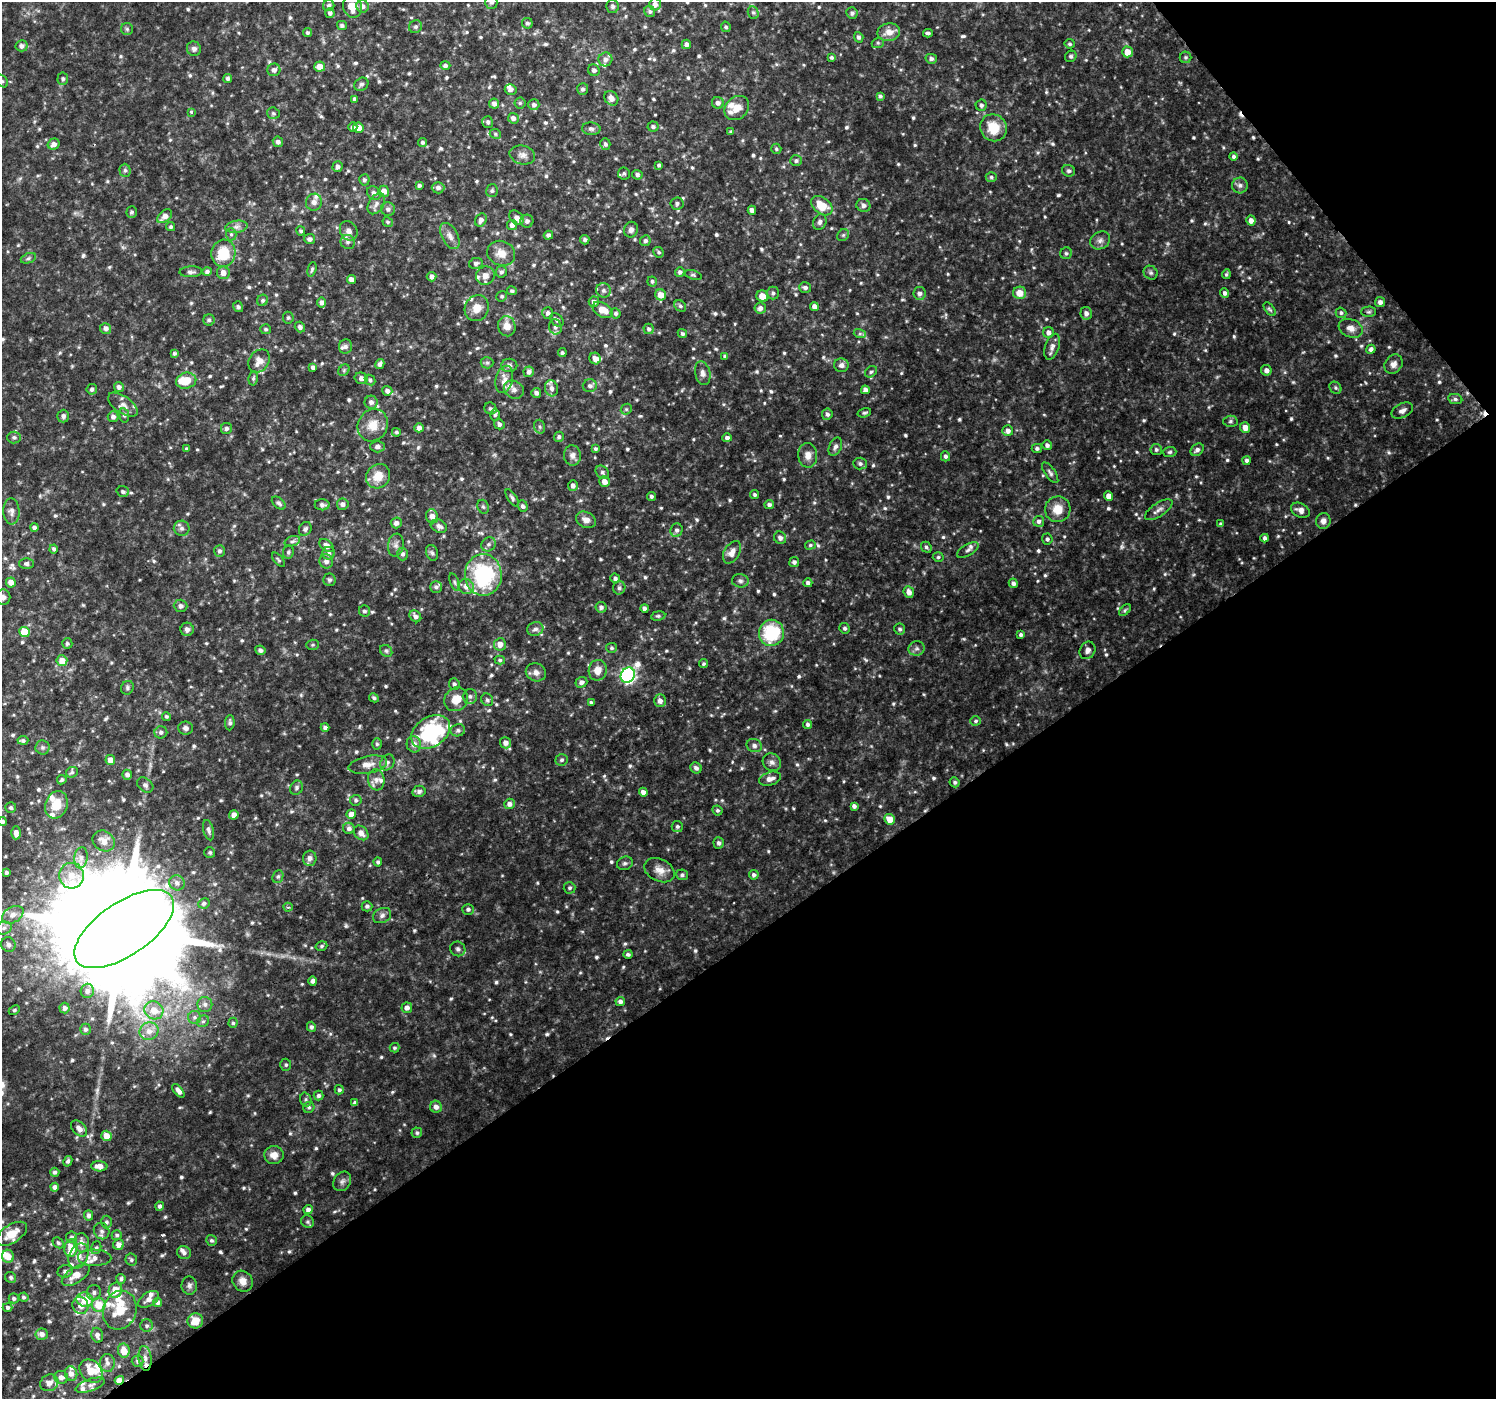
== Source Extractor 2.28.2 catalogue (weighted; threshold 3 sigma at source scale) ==
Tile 12 of 4 x 4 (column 4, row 3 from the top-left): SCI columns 4487-5980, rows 1598-2994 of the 5980 x 5922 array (HDU 1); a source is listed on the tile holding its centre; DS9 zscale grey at full resolution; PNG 1498 x 1401 px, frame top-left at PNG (2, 2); each listed source drawn as its Kron ellipse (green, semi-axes under 4 px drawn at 4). Shown black and unused: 37% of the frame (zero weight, under 2 of 3 exposures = <1% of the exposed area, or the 3 px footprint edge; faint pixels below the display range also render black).
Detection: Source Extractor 2.28.2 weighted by HDU 2 'WHT'; one run over the whole footprint, this tile lists its part. Background 0.0476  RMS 0.0074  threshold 0.0333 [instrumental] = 3 sigma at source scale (4.5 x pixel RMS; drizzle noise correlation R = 1.50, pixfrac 1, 0.0396/0.0396 arcsec/px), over >= 5 px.
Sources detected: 877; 4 too faint to see at this stretch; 1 inside a brighter object's white glare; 5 cosmic-ray / hot-pixel residue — neither listed nor drawn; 43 inside a brighter listed object's ellipse — not listed separately; of the other 824, all 500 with FLUX_AUTO >= 1.27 (the completeness limit of this list) listed and drawn (324 fainter detections not listed), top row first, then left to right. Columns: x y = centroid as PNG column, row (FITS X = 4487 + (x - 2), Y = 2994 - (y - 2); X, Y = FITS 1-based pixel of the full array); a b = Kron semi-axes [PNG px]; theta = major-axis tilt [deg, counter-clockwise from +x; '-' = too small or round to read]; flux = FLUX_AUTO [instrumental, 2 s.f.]
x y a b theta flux
491 2 7 6 - 2.1
655 4 6 6 - 4
329 5 5 5 - 1.7
363 6 6 6 - 2.8
612 6 7 6 - 1.8
352 7 11 9 -73 9.9
650 11 6 5 - 1.7
330 13 5 4 - 1.9
753 13 6 5 - 1.5
852 13 6 5 - 2
527 23 5 5 - 1.5
342 26 5 4 - 1.9
415 27 7 6 - 1.8
726 27 5 4 - 1.4
127 29 6 6 - 1.5
889 32 11 9 11 7.3
307 33 4 4 - 1.3
928 33 5 3 - 1.5
859 37 5 4 - 1.8
878 43 6 5 - 1.3
686 44 5 4 - 3
1070 44 5 5 - 1.4
22 46 6 5 - 2.6
194 49 7 7 - 2.7
1127 52 5 5 - 9
1071 56 6 5 - 1.4
831 57 4 3 - 1.4
1185 57 6 6 - 1.4
605 59 7 6 - 3.5
931 59 5 5 - 2.1
445 66 5 4 - 2
320 67 5 5 - 6.4
274 70 6 6 - 2.7
594 70 6 5 - 2.3
228 78 4 4 - 1.9
63 79 6 5 - 1.8
2 81 7 5 -46 1.6
361 84 7 6 - 1.9
511 89 6 5 - 2.7
583 89 6 5 - 1.9
880 96 4 4 - 1.5
611 98 8 6 -52 4.2
354 99 4 3 - 2.1
520 103 5 5 - 1.3
718 103 6 5 - 3
494 104 5 5 - 2.9
534 105 5 5 - 2.2
981 105 5 5 - 1.8
737 108 13 11 42 8.8
191 112 3 3 - 2.8
273 113 6 5 - 1.4
513 118 5 5 - 3.3
488 122 6 5 - 1.8
353 127 5 4 - 1.6
653 127 5 5 - 1.8
358 128 5 5 - 7.8
993 128 14 13 - 18
591 129 9 6 -1 2.6
731 132 4 4 - 1.3
495 134 6 4 -23 1.3
278 142 5 5 - 2.5
422 142 4 4 - 1.5
54 144 6 5 - 3.8
605 144 6 5 - 1.7
776 149 5 5 - 1.3
522 155 13 9 -14 4.2
1234 156 4 4 - 1.7
796 161 6 5 - 1.7
659 165 4 3 - 1.5
338 167 5 5 - 2.7
125 170 6 5 - 1.6
1069 171 7 5 -22 1.8
624 173 6 6 - 1.7
637 175 5 4 - 2.2
991 177 5 5 - 1.4
364 180 5 5 - 1.9
419 185 4 3 - 1.7
1240 185 8 7 - 2.6
438 188 6 5 - 2.8
384 191 5 5 - 4.6
492 191 6 5 - 1.4
374 193 7 6 - 2.8
314 202 8 8 - 3.4
677 203 6 6 - 1.9
376 204 11 7 58 3.8
863 205 7 6 - 3.2
822 206 12 8 -38 16
388 209 7 6 - 2.5
752 210 4 4 - 3.9
132 212 6 5 - 1.6
165 216 8 5 41 5.2
516 218 8 6 -48 4.1
481 220 7 5 61 3.2
1251 220 5 4 - 4.3
527 221 6 6 - 2.5
388 222 5 4 - 1.3
820 222 8 6 66 2.4
512 225 5 5 - 3.6
171 227 5 4 - 1.6
236 227 11 6 8 3.2
631 230 8 6 71 2.7
301 231 4 4 - 1.4
349 231 10 8 -60 4.8
231 234 6 5 - 1.5
548 235 5 4 - 2.1
843 235 6 5 - 1.3
450 236 14 8 -61 4.7
310 239 5 5 - 2.2
585 240 5 4 - 1.9
1100 240 10 8 33 3.3
645 241 5 5 - 2.1
348 242 7 7 - 2.4
658 252 5 5 - 1.3
223 253 14 12 77 23
501 253 14 12 -23 8.6
1066 253 6 6 - 1.5
28 258 8 5 20 1.5
476 263 7 5 10 2.2
312 269 7 4 76 1.3
207 271 5 4 - 1.9
191 272 11 5 3 2.4
501 272 6 5 - 1.8
680 272 4 4 - 2
223 273 6 6 - 5.2
1151 273 7 6 - 1.8
1226 274 5 4 - 1.3
693 275 9 4 -18 1.3
485 276 9 9 - 5.3
432 277 5 5 - 3.1
351 280 4 4 - 4.2
652 281 5 5 - 1.5
805 288 6 5 - 2.7
604 290 7 7 - 2.6
512 291 5 4 - 1.6
773 293 6 5 - 1.7
919 293 6 6 - 2.9
1020 293 6 6 - 8.2
1225 293 5 4 - 2.3
661 295 5 5 - 8.2
502 296 5 5 - 1.3
762 296 6 5 - 7.2
263 300 6 5 - 1.6
322 302 5 4 - 2.7
594 302 5 5 - 2.9
1380 302 5 5 - 2.8
680 306 6 5 - 1.7
238 307 6 5 - 1.5
814 307 4 4 - 3.7
477 308 13 11 61 8.1
760 308 6 5 - 2.7
1270 309 8 4 -52 1.3
603 310 11 7 -30 8.5
1369 312 7 5 1 1.4
548 313 6 5 - 2.6
616 313 5 5 - 1.6
1086 313 6 6 - 3.1
1341 313 5 5 - 1.5
288 318 6 5 - 1.5
209 320 6 5 - 1.4
557 320 8 5 -45 2.4
507 326 10 8 -77 7.5
300 327 5 5 - 2.6
555 327 7 6 - 3.1
106 328 5 5 - 3
1351 328 12 9 -21 4.9
266 329 5 5 - 1.4
649 329 5 5 - 1.9
1048 333 5 5 - 2.8
682 334 5 4 - 1.5
860 334 6 4 -18 1.3
345 346 7 6 - 2.2
1052 347 13 7 71 4
1371 349 4 4 - 2.4
174 353 4 4 - 1.3
562 353 4 4 - 1.4
725 356 4 4 - 1.8
595 359 6 5 - 4.7
259 361 12 9 55 6.4
487 363 6 6 - 1.5
380 364 5 4 - 2.3
1393 364 10 8 53 3.8
509 365 8 6 1 2.4
841 365 7 6 - 2.9
313 367 4 3 - 2.3
344 370 6 5 - 1.4
1266 370 5 5 - 3.5
529 372 5 5 - 2.4
871 372 6 5 - 1.5
703 373 12 7 -76 3.6
253 378 7 4 80 1.4
361 378 7 5 -16 2.9
504 379 14 8 75 5.5
370 380 6 4 -46 1.8
186 381 10 8 14 15
590 386 7 6 - 2.6
119 387 5 5 - 2.8
551 388 8 6 -76 3.5
1335 388 6 5 - 1.4
92 389 5 5 - 2.1
514 390 10 8 -30 3.5
865 390 4 4 - 3.6
387 391 5 5 - 3.1
536 393 5 5 - 2.8
1455 399 7 5 -10 1.8
371 402 6 6 - 3
123 405 17 8 -35 5.1
490 408 6 5 - 1.6
626 409 6 5 - 1.3
1402 411 11 7 27 3.1
864 413 7 4 17 1.4
827 414 5 5 - 2.1
124 415 7 5 -81 1.6
495 415 6 4 72 1.5
63 416 6 6 - 2.5
113 417 5 5 - 2.7
1230 421 7 5 3 1.6
499 424 5 5 - 2.4
373 425 17 14 61 12
540 427 7 5 -72 1.5
1245 427 5 5 - 6.1
419 428 4 4 - 3.4
226 429 5 5 - 2
1008 431 5 5 - 3.5
396 432 4 4 - 1.3
14 437 7 6 - 1.8
559 437 5 4 - 1.7
727 438 5 4 - 2.2
1047 445 5 4 - 2.3
378 447 7 5 0 2.7
835 447 9 6 65 2.6
1037 448 5 4 - 1.8
186 449 3 3 - 1.3
595 449 4 3 - 1.3
1156 450 6 5 - 1.7
1197 450 7 5 39 2.8
1170 452 7 5 4 1.5
572 455 10 8 -83 3.8
808 455 12 9 -88 5.5
945 456 5 4 - 2.1
1247 460 4 4 - 2.1
860 464 6 6 - 2
602 472 7 6 - 1.9
1050 473 12 5 -55 2.2
378 476 13 11 48 11
604 482 5 5 - 4.8
573 485 5 5 - 2.8
123 492 6 5 - 1.8
755 495 4 3 - 1.5
651 496 4 4 - 1.7
1109 496 4 4 - 5.9
512 498 10 4 -57 1.8
279 503 8 5 -41 1.9
343 504 6 5 - 2.8
322 505 7 5 -5 2.4
769 505 4 4 - 2.3
523 506 5 5 - 2
483 507 7 5 -67 1.4
1058 509 13 12 - 11
1159 510 16 6 34 4.1
1300 510 10 7 -27 4.4
11 511 13 8 -86 3.3
432 516 7 6 - 4.7
586 520 10 8 -25 4.7
1039 521 5 5 - 2.5
1323 521 8 7 - 3.7
396 523 5 5 - 2.9
1221 524 4 4 - 1.4
439 526 8 6 -26 3.4
34 527 4 4 - 2.1
182 528 8 7 - 2.7
305 529 7 6 - 1.9
677 530 7 6 - 2.5
780 538 6 6 - 2.7
1265 538 4 3 - 2.1
1047 539 5 5 - 1.8
292 541 8 5 18 2
489 544 7 6 - 2.5
396 545 11 8 82 3.4
810 545 5 4 - 1.3
326 546 8 5 -39 4.6
926 547 6 5 - 1.5
54 549 4 4 - 1.5
968 550 12 5 31 2.4
220 551 6 5 - 1.9
288 552 7 5 79 1.6
732 552 12 7 59 5.8
329 553 6 6 - 2.2
432 553 8 5 -71 1.8
403 554 6 5 - 1.8
938 557 5 4 - 1.3
278 560 8 4 -49 1.3
326 561 7 6 - 3.2
794 562 5 5 - 2
27 563 7 5 1 1.9
483 575 21 18 -86 75
615 578 5 4 - 2
329 580 6 6 - 1.5
740 581 8 6 -5 2.4
454 582 9 4 -72 1.6
11 583 5 5 - 5.1
808 583 4 4 - 2.2
1013 583 5 4 - 2.4
436 587 6 5 - 1.9
466 587 8 7 - 5.4
619 588 7 6 - 2
909 592 6 5 - 4.4
3 597 8 7 - 2.8
180 606 7 6 - 2.7
601 607 5 5 - 2.2
645 608 4 4 - 3
1125 610 7 4 45 1.4
364 611 6 5 - 1.7
415 616 6 5 - 2.7
658 616 7 4 8 1.4
845 628 5 5 - 1.6
187 629 6 6 - 2.5
535 629 8 6 19 2.8
900 629 5 5 - 1.8
24 632 5 5 - 22
771 633 13 12 - 44
1021 635 3 3 - 1.8
67 643 5 5 - 1.4
500 644 6 6 - 5.5
313 645 6 5 - 1.3
611 648 5 5 - 1.3
916 648 8 7 - 2.4
260 650 5 4 - 2.6
1087 650 9 7 60 3.2
386 651 7 5 -44 1.5
500 660 5 4 - 1.3
62 661 5 5 - 8.2
703 664 5 4 - 1.3
598 670 10 9 - 7.7
536 672 10 9 - 4
628 675 8 6 57 170
581 682 6 5 - 2.6
454 684 6 5 - 2
127 688 7 6 - 1.7
470 696 7 7 - 2.4
374 698 5 4 - 1.5
456 699 12 11 - 9.4
487 700 6 5 - 1.8
660 701 6 6 - 3.7
591 703 4 3 - 1.6
166 716 4 4 - 1.3
976 721 5 4 - 1.4
230 723 7 4 85 1.8
808 724 4 4 - 1.6
325 727 4 4 - 2.1
186 728 7 6 - 2.3
458 730 7 6 - 2
161 732 6 6 - 2
431 732 21 15 32 72
23 740 5 4 - 1.7
505 743 5 5 - 3.8
377 744 5 5 - 1.3
414 744 8 7 - 4.3
754 746 7 6 - 2.7
42 747 7 7 - 1.9
110 760 5 4 - 6.8
562 760 6 6 - 1.8
387 762 8 6 56 2.4
772 762 9 8 - 3.2
368 765 19 8 11 6.7
696 768 6 5 - 2.7
72 772 6 5 - 1.5
127 775 5 5 - 2.8
770 779 11 6 17 4.4
62 780 5 4 - 1.5
376 780 10 8 -82 4
955 782 5 5 - 1.5
145 785 9 6 -40 2.1
297 788 7 6 - 1.9
419 791 6 5 - 2.5
643 792 4 4 - 3.7
356 800 6 5 - 1.6
509 804 5 5 - 3.1
56 805 14 11 70 14
854 806 4 4 - 2.4
11 807 5 5 - 1.4
717 810 5 5 - 1.4
351 814 5 5 - 5.2
234 815 5 4 - 4.5
890 819 5 5 - 8.8
2 821 4 4 - 2.2
677 826 5 5 - 1.7
349 828 5 5 - 2.5
208 830 10 5 -76 2.5
16 833 6 4 -90 4.7
361 833 8 6 -45 3.9
104 841 12 10 -35 7.2
719 843 5 5 - 2.3
210 852 5 5 - 1.4
81 858 10 6 83 3.9
310 858 7 7 - 3.1
378 862 4 4 - 1.7
625 863 8 6 22 1.9
659 870 16 11 -26 7.1
6 872 4 4 - 1.7
682 875 6 5 - 1.9
754 875 5 4 - 2.2
72 876 13 12 - 10
278 877 6 5 - 1.4
177 883 8 7 - 3.6
570 888 6 5 - 1.8
204 903 6 5 - 1.7
367 906 5 5 - 1.7
288 907 4 4 - 1.5
468 909 5 5 - 1.8
13 915 11 7 31 4.8
382 916 9 7 26 2.7
4 928 8 6 17 2.7
124 929 57 26 34 47000
8 945 7 7 - 3
321 946 6 4 18 1.5
458 949 8 7 - 2.2
628 954 4 4 - 1.8
313 981 4 4 - 2.1
87 991 7 6 - 2.8
620 1001 5 4 - 2.6
205 1004 7 7 - 2.8
64 1008 5 5 - 2.3
407 1008 5 5 - 3.3
14 1010 6 4 27 1.3
154 1010 10 9 - 9
194 1017 6 6 - 2
203 1021 6 5 - 1.6
233 1023 5 4 - 1.4
311 1027 5 4 - 2
85 1029 5 5 - 1.9
149 1031 9 8 - 5.7
394 1048 5 4 - 1.3
286 1065 6 5 - 1.4
339 1090 4 4 - 1.7
178 1091 8 4 -50 3.4
318 1095 5 5 - 2
306 1099 7 5 -71 1.7
355 1103 4 4 - 2.6
309 1107 6 5 - 1.5
436 1107 6 6 - 3.8
79 1129 9 6 -46 4.7
417 1133 5 5 - 1.5
107 1136 5 5 - 10
274 1155 9 9 - 5.4
68 1161 5 4 - 1.6
99 1166 8 5 -4 5.6
55 1172 4 4 - 1.6
342 1181 10 8 55 2.9
55 1187 4 4 - 3
160 1206 4 4 - 1.9
308 1210 5 4 - 2.7
89 1215 5 4 - 2.6
106 1222 6 5 - 1.7
308 1222 7 6 - 1.5
102 1231 8 7 - 2.5
12 1234 17 9 33 13
117 1235 5 4 - 1.5
71 1237 6 5 - 1.8
211 1240 5 5 - 1.4
58 1243 6 4 -46 1.6
81 1243 9 7 -82 5
118 1245 5 5 - 3.8
71 1248 9 6 83 13
96 1248 6 5 - 1.4
184 1253 7 6 - 2.4
8 1256 6 6 - 8
78 1256 13 9 65 6.4
95 1258 17 8 -1 4.9
131 1260 6 6 - 1.5
65 1271 7 6 - 2.2
76 1275 16 7 33 8
11 1277 6 5 - 1.5
121 1279 5 4 - 1.6
243 1281 11 9 -53 5.7
189 1286 9 7 -89 2.5
115 1290 8 6 68 10
94 1292 7 7 - 2.6
23 1297 5 4 - 1.4
14 1298 5 5 - 2.1
149 1299 11 6 33 3.9
85 1300 8 7 - 15
158 1302 4 4 - 2.4
80 1305 9 8 - 4.5
99 1305 7 7 - 14
8 1307 5 4 - 1.8
120 1310 20 16 71 16
195 1321 8 7 - 9.4
147 1326 6 6 - 1.7
42 1334 6 5 - 3.9
97 1335 7 5 -75 3.2
124 1351 7 6 - 9
145 1358 12 6 -83 4
138 1361 6 5 - 1.6
107 1363 9 7 -87 3.2
91 1371 13 10 -48 12
71 1374 7 6 - 4.8
61 1377 7 6 - 3.7
119 1380 5 4 - 9.4
49 1383 9 8 - 4.3
90 1385 15 6 19 3.2
Overlapping masked pixels (flux is a lower limit): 2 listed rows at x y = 124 929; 119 1380
Isophote crosses this tile's border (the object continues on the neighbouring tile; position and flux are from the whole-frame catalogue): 6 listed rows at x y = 491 2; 753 13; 2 81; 3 597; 2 821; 124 929